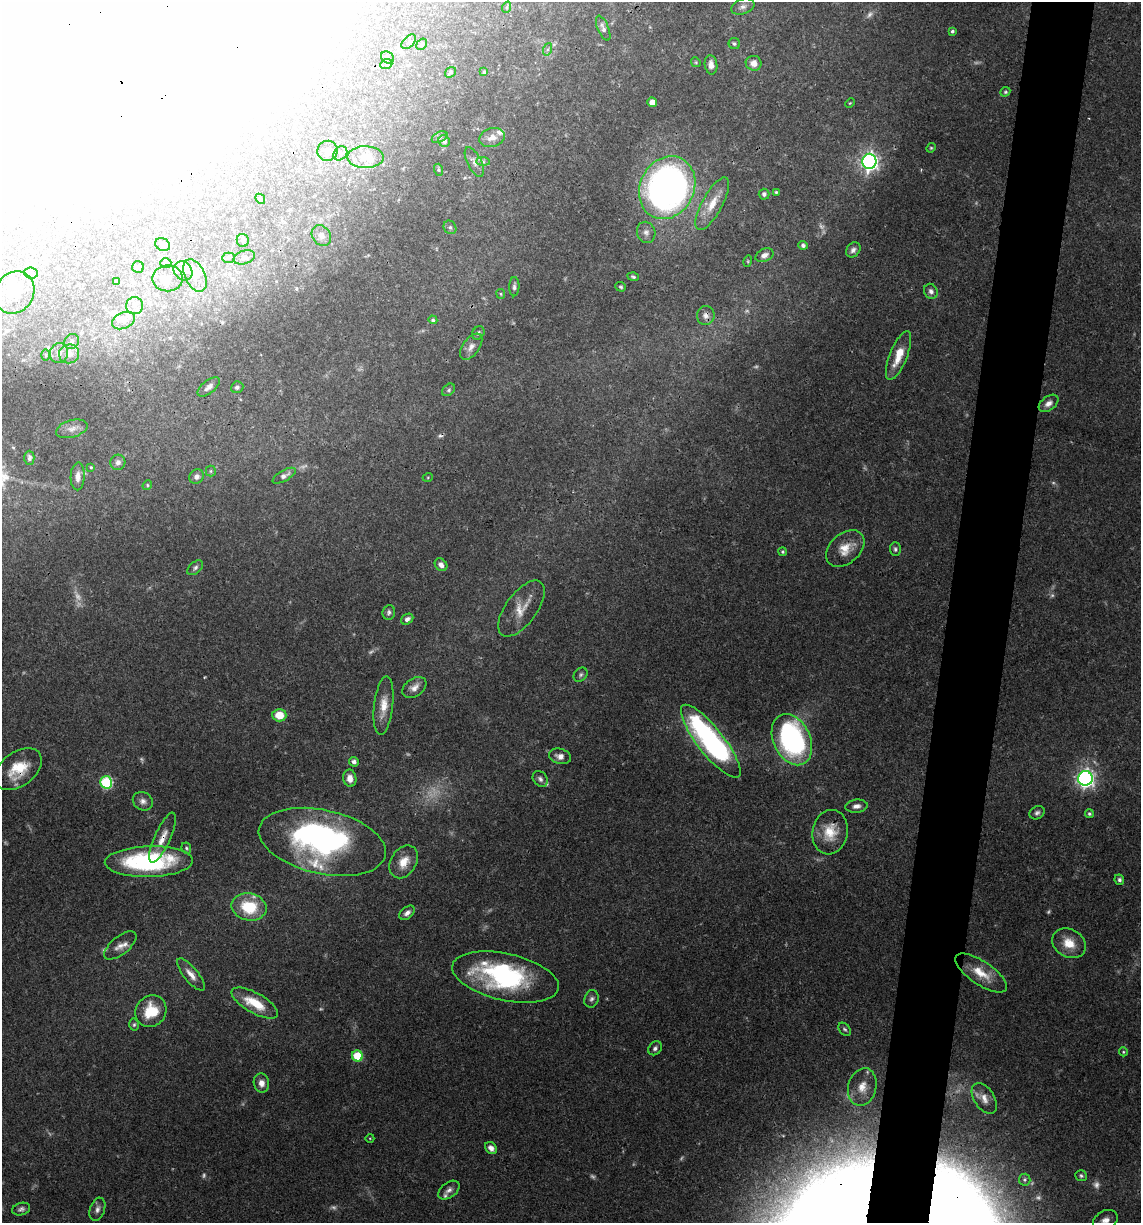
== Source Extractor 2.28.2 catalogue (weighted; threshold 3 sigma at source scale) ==
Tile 10 of 4 x 4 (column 2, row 3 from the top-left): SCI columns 1378-2516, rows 1225-2445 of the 4913 x 4894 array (HDU 1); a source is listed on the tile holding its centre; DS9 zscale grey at full resolution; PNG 1143 x 1225 px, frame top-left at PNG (2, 2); each listed source drawn as its Kron ellipse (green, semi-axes under 4 px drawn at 4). Shown black and unused: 5% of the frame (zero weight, under 3 of 4 exposures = <1% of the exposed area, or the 3 px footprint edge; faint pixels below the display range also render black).
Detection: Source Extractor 2.28.2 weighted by HDU 2 'WHT'; one run over the whole footprint, this tile lists its part. Background 0.048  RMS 0.0028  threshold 0.0127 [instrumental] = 3 sigma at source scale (4.5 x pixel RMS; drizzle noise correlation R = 1.50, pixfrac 1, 0.05/0.05 arcsec/px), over >= 5 px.
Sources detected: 189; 25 too faint to see at this stretch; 17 inside a brighter object's white glare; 1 cosmic-ray / hot-pixel residue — neither listed nor drawn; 5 inside a brighter listed object's ellipse — not listed separately; the other 141 listed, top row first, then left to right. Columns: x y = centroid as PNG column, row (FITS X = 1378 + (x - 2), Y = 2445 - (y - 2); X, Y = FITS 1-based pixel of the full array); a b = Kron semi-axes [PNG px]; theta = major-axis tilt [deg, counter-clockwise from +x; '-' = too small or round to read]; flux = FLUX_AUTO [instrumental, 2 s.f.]
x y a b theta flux
507 7 6 3 72 0.33
743 7 12 7 20 1.4
603 28 13 5 -68 1.1
952 31 4 4 - 0.61
409 42 9 5 46 0.63
422 44 6 4 55 0.53
734 44 6 5 - 0.53
548 49 6 4 71 0.53
388 58 7 5 -47 0.61
696 62 5 4 - 0.34
754 63 8 7 - 2
386 64 6 5 - 0.53
711 65 9 6 -82 1.9
450 72 6 5 - 0.55
484 72 4 4 - 0.42
1005 92 5 4 - 0.45
652 102 5 4 - 2.6
850 103 5 3 - 0.27
440 137 8 5 28 0.7
492 138 13 9 17 2.4
444 141 6 5 - 1.1
931 148 5 4 - 0.36
328 151 10 10 - 2
340 153 7 6 - 0.91
365 157 18 11 -1 6.5
869 161 7 7 - 120
474 162 16 7 -63 1.7
483 162 7 4 -1 0.67
439 170 6 4 -72 0.46
667 188 32 27 63 130
776 192 3 3 - 0.34
764 194 5 5 - 0.9
260 199 5 4 - 0.36
712 204 29 10 61 5.7
450 227 7 6 - 0.7
646 232 11 9 -69 1.5
321 236 11 9 -56 1.6
243 240 7 6 - 0.63
163 244 8 6 -26 0.67
803 245 4 4 - 0.9
853 250 8 6 49 1.1
764 255 9 6 25 1.5
244 257 11 6 18 1.1
229 258 6 5 - 0.62
748 261 5 3 - 0.31
166 263 5 4 - 0.39
138 267 6 6 - 0.5
183 271 10 8 -44 1.6
31 273 7 5 -5 0.61
195 275 17 10 -64 2.8
633 277 5 4 - 0.48
168 278 15 13 0 2
116 281 4 4 - 0.3
514 287 9 5 88 0.84
621 287 5 4 - 0.46
931 291 8 6 -60 1.2
14 292 22 19 58 7.6
501 294 5 4 - 0.35
134 306 8 8 - 1.3
706 315 9 9 - 1.4
123 320 12 8 24 1.9
433 320 4 4 - 0.5
478 333 7 6 - 0.75
72 341 8 7 - 0.91
471 347 15 8 53 2
59 353 10 9 - 1.9
69 354 10 9 - 2.3
46 355 6 4 -89 0.39
898 356 26 8 68 5.8
209 387 13 6 39 1.5
237 387 6 5 - 0.69
449 390 7 5 42 0.56
1049 403 11 7 36 1.7
72 429 16 8 16 1.8
29 458 7 5 -90 0.85
118 462 8 7 - 1.1
91 467 4 3 - 0.29
211 471 5 5 - 0.42
78 476 14 7 88 2
284 476 13 5 30 1.3
196 477 8 7 - 1.3
428 477 5 3 - 0.25
147 485 5 4 - 0.4
845 548 22 15 41 5
895 549 7 5 -88 0.67
782 552 4 4 - 0.42
441 565 7 5 -46 1.3
195 568 9 5 42 0.84
521 609 33 15 54 5.6
389 612 7 6 - 0.79
407 619 6 5 - 1.1
581 675 8 6 46 0.69
414 687 13 9 34 2.1
384 706 29 9 83 4.5
279 715 7 6 - 5.3
792 740 27 18 -65 60
711 741 45 13 -52 72
560 756 11 7 -14 2
354 762 5 4 - 1
18 769 26 17 37 8.7
350 778 9 6 -81 2.1
1085 778 7 7 - 120
540 779 9 6 -50 1
106 782 6 6 - 34
143 801 10 9 - 1.6
857 806 11 6 6 1.6
1037 813 8 6 28 0.87
1089 814 4 4 - 0.56
830 832 22 17 79 7.1
163 838 27 8 66 3.6
322 842 65 32 -13 78
186 848 6 4 -64 0.48
149 862 44 15 1 40
404 862 18 12 57 4.4
1119 880 5 4 - 0.66
249 907 17 13 -11 13
407 913 9 5 39 1.3
1069 943 18 14 -30 5.3
120 945 19 9 39 2.3
981 973 30 12 -34 6.2
191 974 20 7 -51 2.4
505 977 54 23 -12 43
591 999 9 7 71 0.98
255 1003 26 10 -29 8.1
151 1011 16 15 - 8.8
134 1025 6 4 86 0.53
845 1029 7 5 -48 0.58
655 1048 7 6 - 0.84
1123 1052 4 4 - 0.33
357 1056 5 5 - 10
261 1083 9 7 -79 2.1
862 1087 19 14 76 4.4
984 1098 17 10 -56 2.5
370 1138 4 3 - 0.22
491 1148 7 5 -47 1.7
1081 1176 6 5 - 0.54
1025 1180 6 6 - 0.6
449 1190 12 7 38 1.5
21 1209 9 6 17 0.88
97 1209 12 7 71 1.4
1105 1220 13 9 33 2.3
Overlapping masked pixels (flux is a lower limit): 3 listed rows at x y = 706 315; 18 769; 163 838
Isophote crosses this tile's border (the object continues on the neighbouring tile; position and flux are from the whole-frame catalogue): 1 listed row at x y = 1105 1220